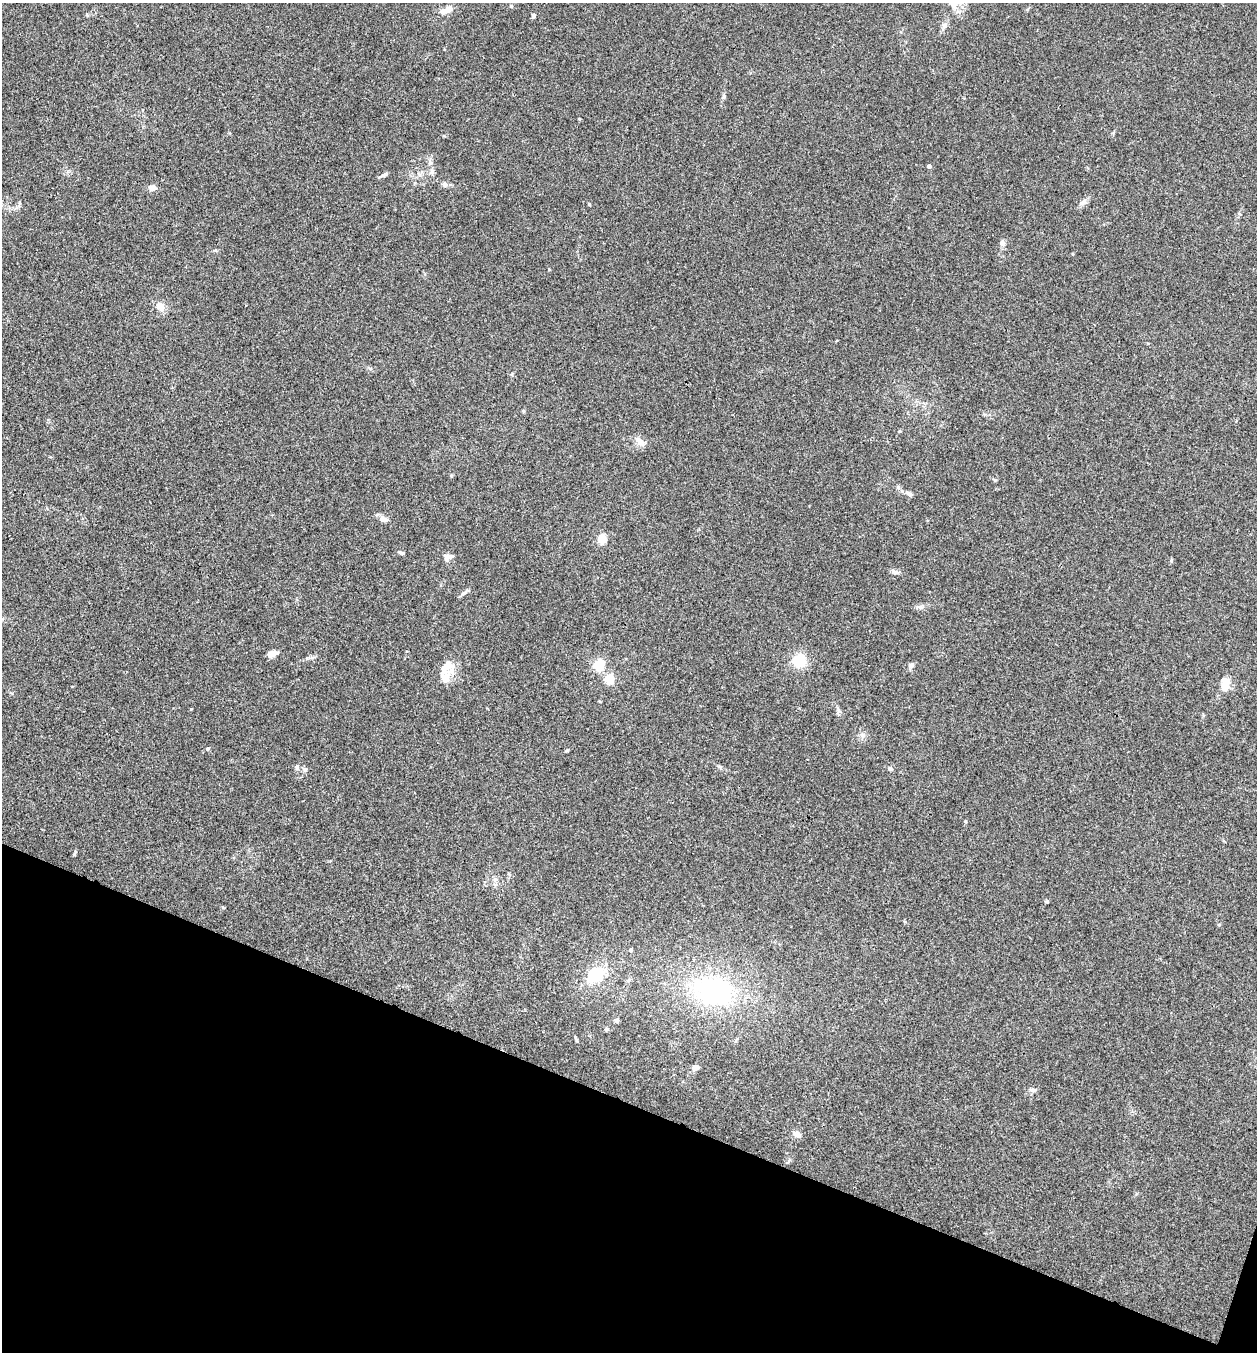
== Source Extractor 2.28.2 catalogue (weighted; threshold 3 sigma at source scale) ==
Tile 15 of 4 x 4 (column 3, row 4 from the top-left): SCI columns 2775-4029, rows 2-1351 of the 5419 x 5403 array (HDU 1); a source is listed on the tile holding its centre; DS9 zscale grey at full resolution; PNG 1259 x 1354 px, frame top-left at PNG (2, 3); no overlay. Shown black and unused: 19% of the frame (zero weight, under 3 of 4 exposures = <1% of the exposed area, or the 3 px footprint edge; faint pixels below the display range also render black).
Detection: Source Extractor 2.28.2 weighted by HDU 2 'WHT'; one run over the whole footprint, this tile lists its part. Background 0.0288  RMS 0.0045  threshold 0.0202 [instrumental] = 3 sigma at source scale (4.5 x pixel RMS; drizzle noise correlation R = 1.50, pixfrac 1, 0.05/0.05 arcsec/px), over >= 5 px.
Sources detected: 48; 2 inside a brighter listed object's ellipse — not listed separately; the other 46 listed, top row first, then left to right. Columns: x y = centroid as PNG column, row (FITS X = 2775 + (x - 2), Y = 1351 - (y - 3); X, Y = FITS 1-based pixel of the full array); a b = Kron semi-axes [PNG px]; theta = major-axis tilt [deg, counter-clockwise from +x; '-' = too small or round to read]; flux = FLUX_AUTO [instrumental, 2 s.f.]
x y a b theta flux
511 6 5 4 - 0.61
447 10 18 7 24 3.3
533 15 5 5 - 0.95
944 25 9 7 42 1.7
579 119 5 3 - 0.37
929 166 4 4 - 1.5
432 172 7 4 72 0.97
383 175 12 4 29 1.2
444 184 8 7 - 1.2
152 188 6 5 - 3.5
1082 203 11 5 43 1.6
589 204 4 3 - 0.49
1002 243 8 7 - 1.6
549 269 3 3 - 0.37
160 306 12 9 -59 3.7
639 441 17 8 -47 3
909 494 9 5 -29 1.5
382 519 10 7 -14 2.2
602 539 10 8 -88 4.5
401 552 9 4 -18 0.77
446 557 11 6 -72 1.8
895 572 11 6 -23 1.3
464 593 10 5 31 1.2
271 654 12 7 9 2.3
799 660 14 13 - 10
599 665 5 5 - 46
911 665 7 7 - 1.2
446 667 25 11 47 5.8
609 679 5 5 - 27
1225 684 14 8 87 7.2
862 735 8 7 - 1.8
208 749 6 3 70 0.49
567 750 5 3 - 0.47
297 767 8 4 -83 0.8
720 767 6 4 -19 0.64
890 768 6 5 - 1.1
305 769 6 6 - 0.94
965 821 4 4 - 0.45
1046 901 5 4 - 0.57
630 950 4 4 - 1
595 975 20 17 26 15
713 991 51 33 -15 62
616 1020 5 5 - 1.4
696 1067 7 5 6 2.1
1032 1090 11 4 -15 0.99
797 1134 11 8 -23 2.1
Unlisted compact peaks at least as high as the median listed source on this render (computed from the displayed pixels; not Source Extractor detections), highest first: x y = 74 854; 724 96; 575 1037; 191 709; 995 480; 898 487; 1171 561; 307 658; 920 607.